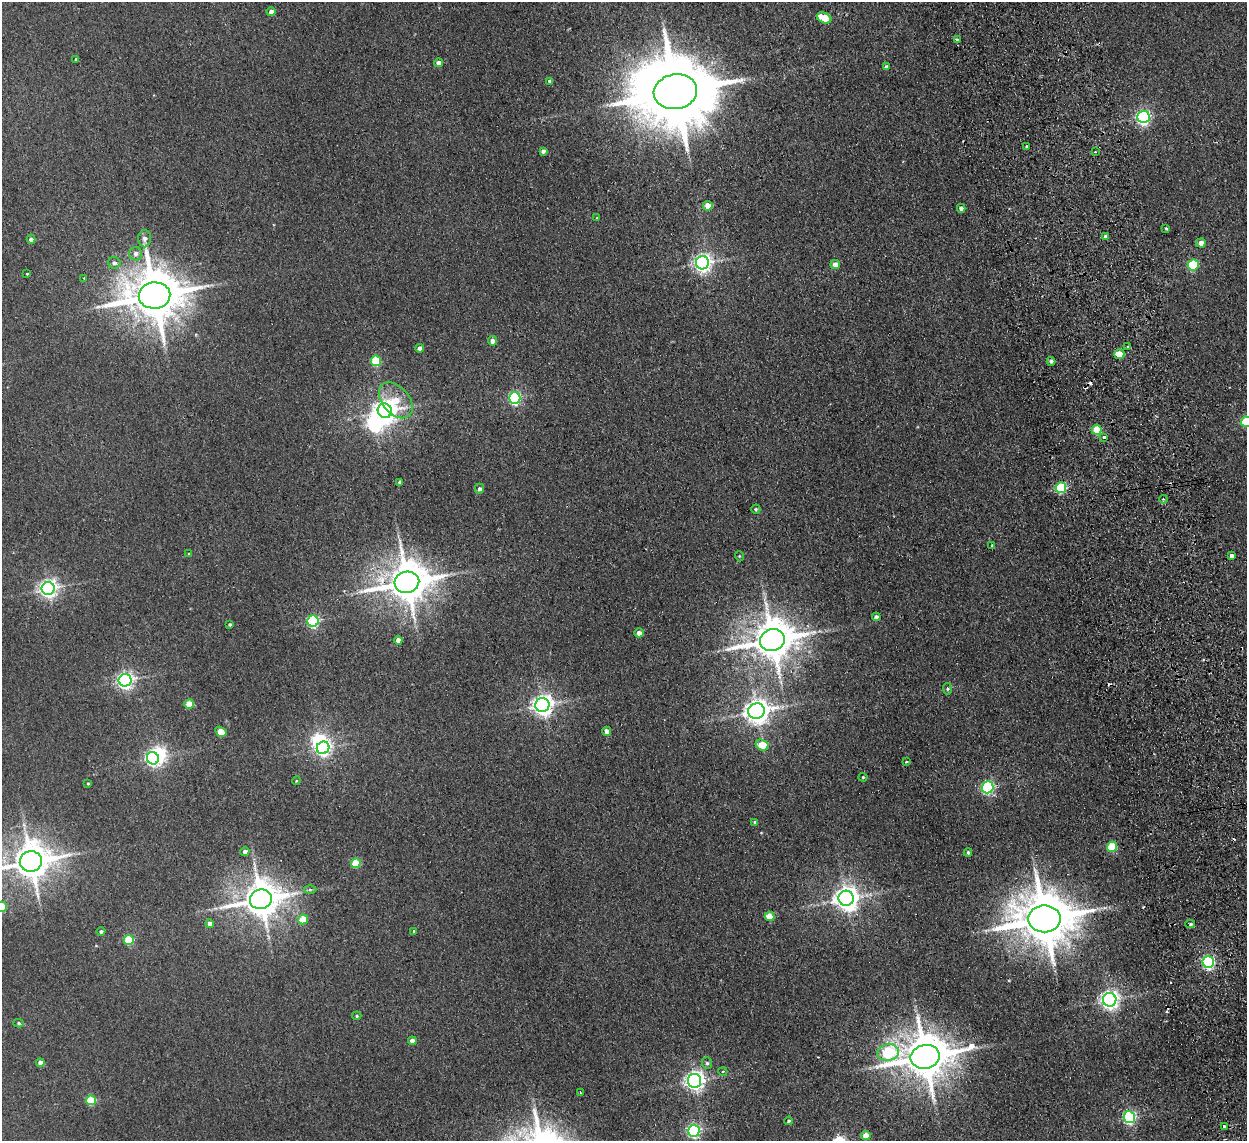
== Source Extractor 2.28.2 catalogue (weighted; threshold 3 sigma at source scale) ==
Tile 6 of 4 x 4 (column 2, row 2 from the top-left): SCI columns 1297-2541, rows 2434-3572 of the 5083 x 4981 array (HDU 1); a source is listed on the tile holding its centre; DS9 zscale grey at full resolution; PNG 1249 x 1143 px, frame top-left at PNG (2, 2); each listed source drawn as its Kron ellipse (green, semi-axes under 4 px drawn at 4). Shown black and unused: <1% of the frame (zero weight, under 2 of 3 exposures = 3% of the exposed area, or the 3 px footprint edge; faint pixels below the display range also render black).
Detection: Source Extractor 2.28.2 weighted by HDU 2 'WHT'; one run over the whole footprint, this tile lists its part. Background 0.0671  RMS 0.0097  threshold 0.0438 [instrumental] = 3 sigma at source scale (4.5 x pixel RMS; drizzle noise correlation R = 1.50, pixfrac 1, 0.05/0.05 arcsec/px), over >= 5 px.
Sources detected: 119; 4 inside a brighter object's white glare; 7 cosmic-ray / hot-pixel residue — neither listed nor drawn; the other 108 listed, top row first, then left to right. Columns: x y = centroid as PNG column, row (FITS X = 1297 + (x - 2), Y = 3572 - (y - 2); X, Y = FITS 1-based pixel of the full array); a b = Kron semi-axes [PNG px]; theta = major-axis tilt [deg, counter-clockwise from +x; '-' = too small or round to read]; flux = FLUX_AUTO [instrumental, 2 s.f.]
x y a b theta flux
271 12 4 4 - 6.3
824 18 7 5 -23 30
957 39 3 3 - 1.5
76 59 3 3 - 1.2
439 63 4 4 - 7.4
887 67 4 4 - 3.6
550 81 4 4 - 3.2
675 92 22 17 10 13000
1143 117 6 6 - 230
1027 147 3 3 - 2.3
543 151 4 4 - 2.9
1095 152 3 3 - 1.4
708 206 4 4 - 13
961 208 4 4 - 3.7
597 218 4 4 - 0.9
1166 228 4 3 - 1
1105 236 4 4 - 1.5
31 239 4 4 - 4.5
145 239 8 6 88 4
1201 243 5 4 - 8
136 254 6 6 - 4.1
114 263 6 6 - 3.1
702 263 6 6 - 420
835 264 5 4 - 7.3
1193 265 5 5 - 69
27 274 3 2 - 0.73
84 278 3 3 - 0.73
154 296 16 13 3 5400
492 341 5 4 - 5.1
1128 347 3 2 - 1.5
420 348 4 4 - 5
1119 354 5 5 - 20
376 361 5 5 - 43
1051 361 4 4 - 2.4
515 398 6 5 - 140
396 400 20 13 -50 29
385 411 7 7 - 730
1246 422 5 5 - 45
1097 430 5 5 - 27
1104 437 3 3 - 2.8
399 482 3 3 - 1.4
1061 488 5 5 - 76
479 489 5 4 - 2.7
1163 499 4 3 - 0.94
756 509 4 4 - 1.3
992 545 4 3 - 0.96
189 554 3 3 - 1.3
739 556 5 3 - 0.77
1232 556 4 3 - 3.1
407 582 12 10 14 3500
48 588 6 6 - 450
876 617 4 4 - 2.7
313 621 5 5 - 130
230 625 4 3 - 1.6
639 633 5 4 - 4.8
398 640 4 4 - 5.8
772 640 12 11 - 3300
125 680 6 6 - 330
947 689 6 3 -82 1.1
189 704 5 4 - 20
542 705 7 7 - 620
756 711 8 7 - 990
607 731 4 4 - 4.9
221 732 6 4 -32 18
762 745 7 5 -19 23
323 748 6 6 - 310
153 758 6 6 - 240
906 762 4 3 - 0.87
863 777 4 4 - 0.93
296 781 4 3 - 0.91
88 783 4 4 - 1
988 787 6 6 - 160
755 822 4 4 - 1.8
1112 847 5 5 - 46
245 851 4 4 - 4
968 852 4 3 - 1.4
31 861 11 10 - 2600
356 863 5 5 - 34
310 889 6 4 -1 1.7
846 898 7 7 - 950
261 899 11 10 - 2600
2 907 5 5 - 26
769 916 5 5 - 19
303 919 5 5 - 27
1044 919 16 13 0 6200
210 924 4 4 - 5.5
1190 924 5 4 - 1.4
414 931 4 3 - 1.3
101 932 4 4 - 2
129 940 5 5 - 44
1208 962 6 6 - 190
1110 1000 7 6 - 490
357 1016 5 4 - 1.2
18 1023 5 4 - 1.4
412 1041 4 4 - 5.5
888 1052 11 8 9 77
925 1057 14 12 12 4200
40 1063 4 4 - 6.2
707 1063 6 5 - 1.8
723 1071 4 4 - 1.3
694 1081 7 7 - 490
580 1092 3 2 - 0.69
91 1100 5 5 - 37
1129 1117 6 6 - 170
789 1121 4 3 - 1.3
1225 1126 4 3 - 5.8
694 1131 6 6 - 180
866 1136 5 4 - 9.2
Overlapping masked pixels (flux is a lower limit): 1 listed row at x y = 1225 1126
Isophote crosses this tile's border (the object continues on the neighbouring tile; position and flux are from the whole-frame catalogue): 3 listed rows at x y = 1246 422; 31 861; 2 907